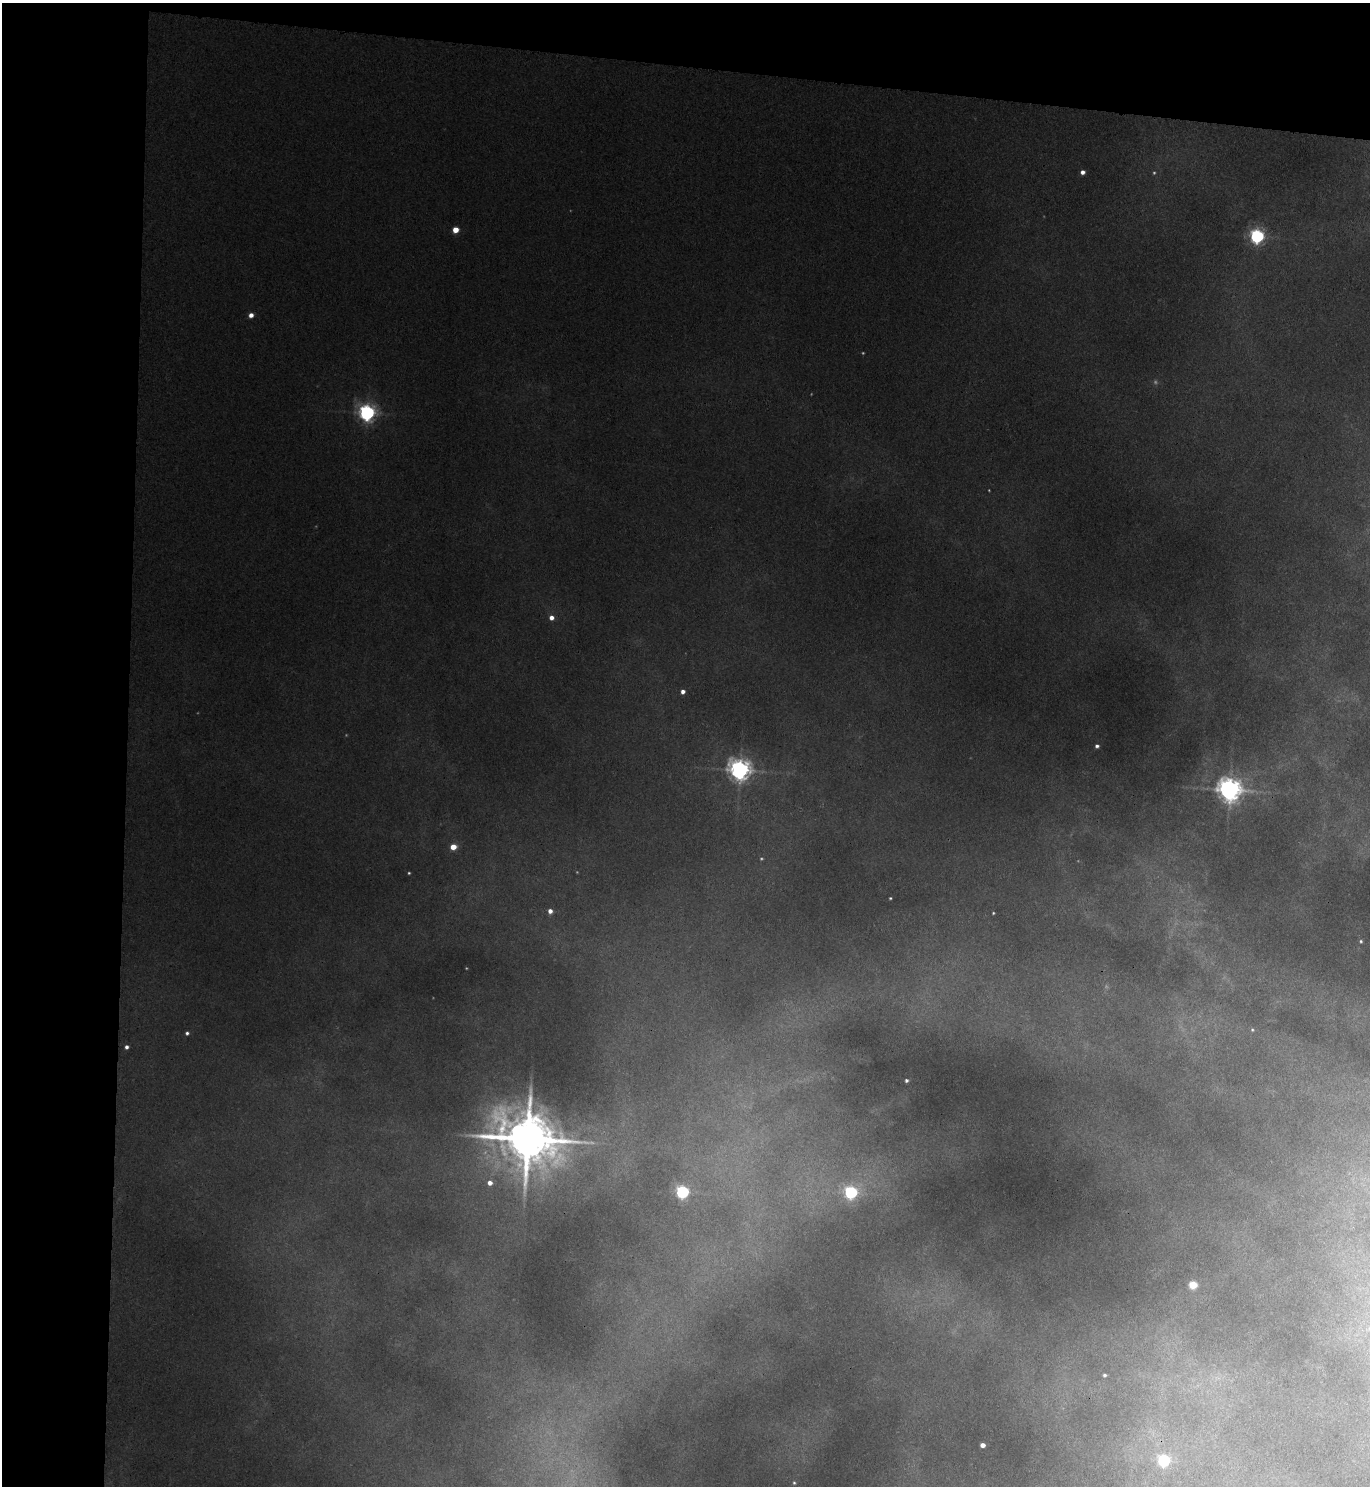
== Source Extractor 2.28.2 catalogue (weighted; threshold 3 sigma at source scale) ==
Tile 1 of 3 x 3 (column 1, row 1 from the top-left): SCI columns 171-1538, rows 2979-4462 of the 4546 x 4474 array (HDU 1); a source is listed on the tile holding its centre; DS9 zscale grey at full resolution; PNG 1372 x 1488 px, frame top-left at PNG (2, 3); no overlay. Shown black and unused: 13% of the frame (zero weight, under 3 of 4 exposures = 6% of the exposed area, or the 3 px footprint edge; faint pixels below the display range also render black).
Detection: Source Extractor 2.28.2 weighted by HDU 2 'WHT'; one run over the whole footprint, this tile lists its part. Background 0.178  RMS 0.0099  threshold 0.0446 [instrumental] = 3 sigma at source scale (4.5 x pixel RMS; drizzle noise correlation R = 1.50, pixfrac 1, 0.05/0.05 arcsec/px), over >= 5 px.
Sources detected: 33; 4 too faint to see at this stretch — not listed; the other 29 listed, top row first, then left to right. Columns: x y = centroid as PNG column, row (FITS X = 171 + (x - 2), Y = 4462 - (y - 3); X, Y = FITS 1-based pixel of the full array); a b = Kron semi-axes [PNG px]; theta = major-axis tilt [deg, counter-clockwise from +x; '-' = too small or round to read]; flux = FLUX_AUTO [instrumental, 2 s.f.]
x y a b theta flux
1083 172 4 4 - 4.7
455 230 5 4 - 15
1257 236 6 6 - 240
251 315 4 4 - 6.1
367 412 6 6 - 390
551 618 5 5 - 6
683 691 4 4 - 4.3
1097 746 4 3 - 2.6
740 770 7 7 - 710
1230 789 7 7 - 950
453 847 5 4 - 15
409 873 3 3 - 1
890 898 3 3 - 1
550 911 5 5 - 5.5
993 913 3 2 - 0.85
1361 941 4 4 - 1.4
1252 1030 4 4 - 1
187 1033 4 4 - 2.1
126 1047 4 4 - 3.1
906 1080 3 3 - 2.1
527 1138 19 14 -19 5300
490 1183 6 6 - 6.1
682 1192 6 5 - 180
851 1192 6 6 - 170
1193 1285 5 5 - 37
1104 1375 4 4 - 1.9
983 1445 4 4 - 8.1
1164 1460 6 5 - 140
794 1483 4 3 - 1.1